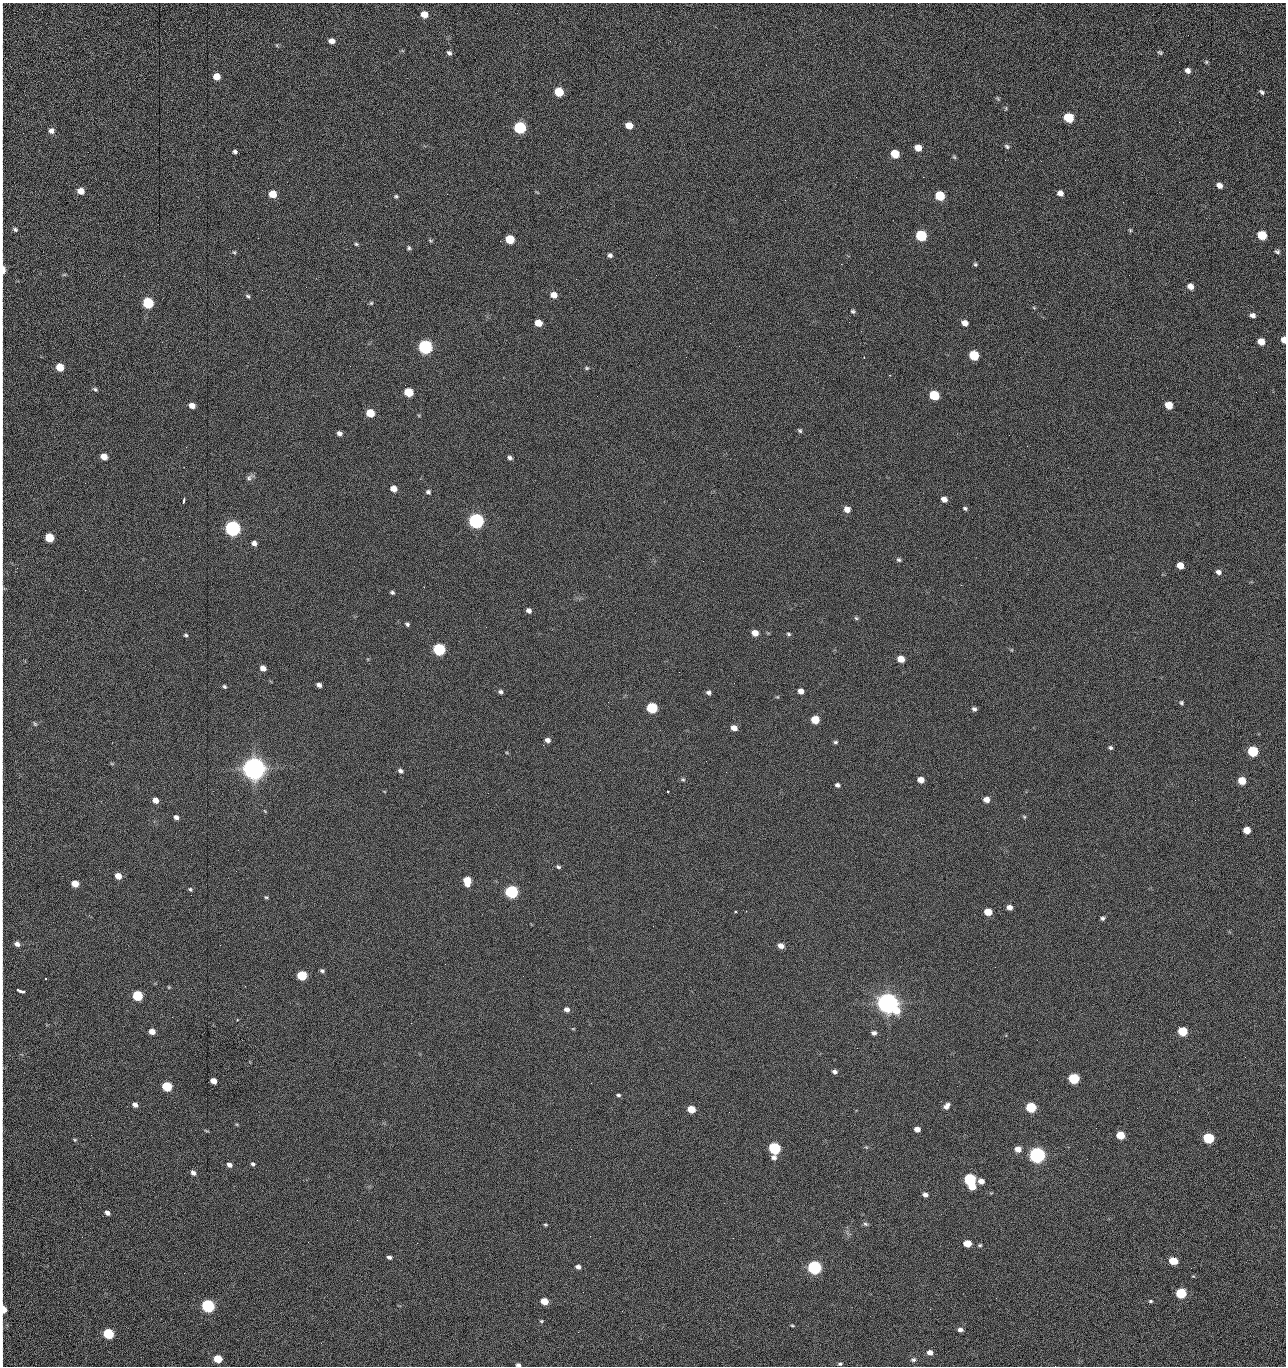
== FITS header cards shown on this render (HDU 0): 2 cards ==
NAXIS1  =                 1284 /fastest changing axis
NAXIS2  =                 1364 /next to fastest changing axis

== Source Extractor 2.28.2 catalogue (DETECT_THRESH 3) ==
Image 1284 x 1364 px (HDU 0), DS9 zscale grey, 1 PNG px = 1 image px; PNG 1288 x 1368 px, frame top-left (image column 1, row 1364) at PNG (2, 3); no overlay
Background 153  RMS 15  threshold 45.5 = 3 sigma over >= 5 px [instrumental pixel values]
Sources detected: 252; all 252 listed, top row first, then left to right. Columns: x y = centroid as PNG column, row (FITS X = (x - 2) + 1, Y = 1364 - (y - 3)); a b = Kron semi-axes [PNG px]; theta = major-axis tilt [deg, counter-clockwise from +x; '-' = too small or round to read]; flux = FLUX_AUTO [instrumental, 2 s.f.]
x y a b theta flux
424 14 6 6 - 1.3e+04
2 29 20 2 90 4.1e+03
1188 35 2 2 - 9.5e+02
332 41 6 5 - 5.6e+03
670 41 3 2 - 1.5e+03
277 45 6 3 72 1.1e+03
1160 52 7 5 -20 1.8e+03
2 53 22 2 90 4.0e+03
449 53 6 4 -38 2.5e+03
1206 62 6 5 - 1.4e+03
1188 70 6 5 - 4.6e+03
216 77 6 5 - 1.4e+04
559 92 6 6 - 4.1e+04
1262 92 6 4 -42 2.2e+03
2 95 16 2 90 3.0e+03
998 99 7 4 -46 1.3e+03
1006 108 6 3 73 1.3e+03
2 114 14 2 90 2.5e+03
1069 118 7 6 - 6.0e+04
1179 122 2 2 - 8.1e+02
629 125 6 5 - 1.4e+04
520 128 7 6 - 1.6e+05
51 131 6 6 - 4.8e+03
1007 146 7 6 - 2.3e+03
918 148 6 5 - 1.2e+04
235 151 4 4 - 2.2e+03
895 154 6 5 - 2.8e+04
954 157 6 4 -45 1.4e+03
1005 160 2 2 - 9.3e+02
1041 161 3 2 - 1.3e+03
856 177 3 2 - 1.5e+03
923 177 2 2 - 2.1e+04
1219 185 6 5 - 6.1e+03
2 186 19 2 90 3.5e+03
80 191 6 6 - 1.0e+04
1060 193 6 5 - 5.7e+03
272 194 6 5 - 2.0e+04
396 196 5 5 - 1.5e+03
940 196 6 6 - 5.1e+04
785 200 2 2 - 5.9e+02
1123 202 2 2 - 5.9e+02
2 203 10 2 90 1.9e+03
15 229 5 4 - 2.0e+03
1130 230 5 4 - 1.3e+03
1262 235 6 6 - 4.4e+04
921 236 7 6 - 1.0e+05
510 239 6 5 - 4.0e+04
431 240 6 4 -34 1.3e+03
356 244 5 4 - 1.5e+03
409 248 5 5 - 1.7e+03
234 252 5 4 - 1.3e+03
1277 252 7 6 - 2.1e+03
610 255 6 5 - 2.7e+03
841 264 2 2 - 1.9e+04
975 264 6 5 - 1.7e+03
3 270 11 3 88 1.7e+04
64 275 6 4 1 1.2e+03
1190 286 7 6 - 7.7e+03
306 287 2 2 - 4.7e+02
553 295 6 5 - 9.2e+03
248 296 6 4 -33 1.7e+03
148 303 6 6 - 1.0e+05
371 303 5 5 - 1.4e+03
1034 308 5 3 - 1.0e+03
853 311 6 5 - 1.9e+03
1253 315 6 5 - 4.0e+03
538 323 6 5 - 1.5e+04
710 323 2 2 - 2.2e+03
965 323 6 5 - 7.8e+03
2 328 15 2 90 2.9e+03
1284 340 6 4 -78 8.4e+03
1261 342 6 5 - 1.6e+04
425 347 7 6 - 3.0e+05
974 355 6 6 - 5.7e+04
864 358 3 2 - 6.5e+02
350 366 2 2 - 1.8e+03
60 367 6 5 - 2.4e+04
587 368 6 5 - 1.6e+03
95 389 7 5 -29 1.9e+03
408 392 6 5 - 3.7e+04
1256 392 2 2 - 8.3e+02
934 395 6 6 - 6.0e+04
2 397 19 2 90 3.1e+03
1169 405 6 5 - 1.9e+04
192 406 5 5 - 8.2e+03
370 413 6 5 - 2.9e+04
800 430 5 4 - 1.8e+03
2 432 14 2 90 2.8e+03
339 433 6 5 - 3.8e+03
1009 435 3 2 - 7.6e+02
186 447 2 2 - 1.9e+03
104 456 6 5 - 1.2e+04
510 458 5 5 - 2.7e+03
249 478 12 6 37 3.5e+03
85 483 2 2 - 5.6e+02
394 489 6 5 - 9.6e+03
428 492 5 5 - 2.4e+03
944 499 6 5 - 5.7e+03
184 501 5 2 - 1.9e+03
965 508 6 4 -22 1.8e+03
847 509 6 5 - 8.4e+03
2 516 10 2 90 1.7e+03
476 521 7 6 - 5.1e+05
233 528 7 6 - 5.4e+05
49 538 6 5 - 4.1e+04
2 541 10 2 90 1.9e+03
254 543 6 5 - 4.0e+03
899 560 6 5 - 1.9e+03
1180 565 6 5 - 1.3e+04
1218 572 6 5 - 3.9e+03
2 588 11 4 89 2.3e+03
392 592 5 4 - 2.0e+03
529 610 5 5 - 4.2e+03
2 612 14 2 90 2.4e+03
856 618 6 5 - 1.6e+03
407 624 5 4 - 1.9e+03
755 633 6 5 - 1.0e+04
789 634 6 4 -18 1.6e+03
186 635 5 5 - 1.6e+03
439 649 6 6 - 1.6e+05
901 659 6 5 - 1.4e+04
263 668 6 5 - 7.1e+03
679 672 2 2 - 1.6e+03
2 673 10 2 90 1.6e+03
319 685 5 4 - 3.9e+03
224 687 5 4 - 1.7e+03
801 691 5 5 - 6.2e+03
501 692 5 5 - 2.3e+03
709 692 6 5 - 2.7e+03
777 697 6 3 17 1.1e+03
1181 703 5 5 - 1.7e+03
652 708 6 6 - 8.6e+04
974 709 6 5 - 2.7e+03
815 720 6 5 - 2.7e+04
35 724 6 5 - 1.6e+03
734 728 6 5 - 7.6e+03
547 740 5 5 - 4.3e+03
836 742 6 5 - 1.9e+03
543 745 2 2 - 2.4e+03
1110 748 5 4 - 1.9e+03
1253 751 6 6 - 7.7e+04
2 752 11 2 90 2.1e+03
706 761 2 2 - 1.5e+03
254 769 8 7 - 2.0e+06
400 771 6 5 - 2.6e+03
726 772 2 2 - 1.8e+03
683 779 6 5 - 1.6e+03
921 780 6 5 - 1.0e+04
1242 781 6 5 - 2.5e+04
837 785 6 5 - 3.0e+03
668 791 3 2 - 1.4e+03
986 799 6 5 - 8.0e+03
155 800 5 5 - 6.5e+03
2 807 12 2 90 2.2e+03
265 811 6 3 -53 9.3e+02
176 817 5 4 - 3.6e+03
1024 817 5 4 - 1.3e+03
1247 830 5 5 - 1.5e+04
558 867 5 4 - 1.8e+03
118 876 6 5 - 1.2e+04
467 881 7 6 - 2.7e+04
75 884 6 5 - 1.6e+04
190 889 5 4 - 1.7e+03
511 892 6 6 - 2.4e+05
266 897 6 4 -28 1.3e+03
1009 907 5 5 - 5.8e+03
735 911 3 3 - 7.2e+03
988 912 6 5 - 1.9e+04
1103 918 5 5 - 2.1e+03
17 944 6 5 - 4.5e+03
781 946 6 5 - 6.7e+03
322 971 5 4 - 2.1e+03
302 975 6 5 - 6.1e+04
523 976 2 2 - 1.3e+03
169 987 5 4 - 1.0e+03
20 991 8 3 -22 6.2e+03
137 996 6 5 - 7.5e+04
888 1003 8 7 - 1.6e+06
567 1009 6 5 - 4.3e+03
237 1020 3 3 - 1.3e+03
411 1023 2 2 - 3.7e+03
573 1029 5 3 - 8.6e+02
152 1031 5 4 - 1.0e+04
1182 1031 6 5 - 4.8e+04
874 1033 5 4 - 3.5e+03
857 1048 2 2 - 8.6e+02
1245 1057 2 2 - 1.3e+03
834 1072 5 4 - 3.2e+03
1179 1076 2 2 - 1.7e+03
1074 1078 6 5 - 8.8e+04
213 1081 5 4 - 9.6e+03
167 1086 6 5 - 6.4e+04
618 1095 5 3 - 1.7e+03
2 1104 11 2 90 2.1e+03
135 1105 5 4 - 4.9e+03
946 1106 8 5 48 4.9e+03
1031 1107 6 5 - 7.3e+04
691 1109 6 5 - 2.1e+04
729 1112 2 2 - 6.7e+02
917 1129 5 4 - 6.9e+03
206 1131 8 2 -21 1.1e+03
91 1135 2 2 - 1.5e+03
1120 1135 6 5 - 3.1e+04
1208 1138 6 5 - 9.9e+04
75 1140 5 4 - 1.2e+03
866 1147 6 4 -43 1.2e+03
774 1148 7 6 - 1.5e+05
571 1149 2 2 - 6.2e+02
1018 1149 6 6 - 8.3e+03
2 1154 8 2 90 1.1e+03
1037 1155 6 6 - 6.3e+05
1087 1159 2 2 - 1.3e+03
253 1164 5 4 - 2.1e+03
229 1165 5 4 - 4.2e+03
193 1173 6 5 - 3.6e+03
970 1179 6 6 - 1.5e+05
981 1181 6 5 - 6.8e+03
972 1186 6 5 - 1.6e+04
925 1195 5 5 - 4.4e+03
107 1213 5 4 - 4.1e+03
865 1224 7 5 -27 2.0e+03
545 1225 5 4 - 1.3e+03
2 1233 27 2 90 4.6e+03
308 1242 2 2 - 1.2e+03
417 1243 2 2 - 3.6e+03
967 1243 6 5 - 1.9e+04
980 1245 5 4 - 1.3e+03
389 1257 5 4 - 2.8e+03
1173 1261 6 5 - 2.7e+04
578 1267 6 5 - 3.5e+03
814 1267 6 6 - 3.1e+05
2 1271 20 2 90 3.7e+03
1193 1276 5 3 - 8.9e+02
1181 1293 6 5 - 7.9e+04
996 1298 2 2 - 1.9e+03
544 1301 6 5 - 1.8e+04
1150 1301 4 3 - 1.6e+03
208 1306 6 5 - 2.4e+05
3 1309 6 4 -85 2.0e+04
622 1311 2 2 - 5.3e+02
541 1321 5 4 - 1.3e+03
792 1325 4 3 - 1.2e+03
960 1330 5 4 - 3.9e+03
578 1332 2 2 - 2.5e+03
108 1334 6 5 - 9.2e+04
2 1343 26 2 90 4.7e+03
930 1352 5 5 - 6.8e+03
218 1359 6 5 - 2.9e+04
913 1360 7 5 8 2.2e+03
840 1364 6 4 0 1.6e+03
518 1365 4 3 - 2.5e+03
1055 1366 2 2 - 1.3e+03
At the frame edge (FLAGS 8, measured only in part): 28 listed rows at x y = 2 29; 2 53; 2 95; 2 114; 2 186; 2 203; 3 270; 2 328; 1284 340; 2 397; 2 432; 2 516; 2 541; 2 588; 2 612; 2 673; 2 752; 2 807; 17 944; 20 991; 2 1104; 2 1154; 2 1233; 2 1271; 3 1309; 2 1343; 518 1365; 1055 1366

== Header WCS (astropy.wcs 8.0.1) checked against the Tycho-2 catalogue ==
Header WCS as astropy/WCSLIB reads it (CRVAL/CRPIX/CD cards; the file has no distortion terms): RA---TAN/DEC--TAN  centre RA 15:41:40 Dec +52:00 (235.42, +51.99 deg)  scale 1.26 arcsec/px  FOV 26.9' x 28.5'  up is +92 deg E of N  parity flipped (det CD > 0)
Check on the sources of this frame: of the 60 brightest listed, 10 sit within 2.0 arcsec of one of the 11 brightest Tycho-2 stars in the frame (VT <= 12.29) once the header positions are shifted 0.54 arcsec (0.34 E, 0.42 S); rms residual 0.84 arcsec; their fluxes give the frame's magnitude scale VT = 25.21 - 2.5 log10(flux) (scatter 0.13 mag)
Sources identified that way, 10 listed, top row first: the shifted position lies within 2.0 arcsec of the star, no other Tycho-2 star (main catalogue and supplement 1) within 4.0 arcsec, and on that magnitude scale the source's flux lands within +1.5 / -3 mag of the star's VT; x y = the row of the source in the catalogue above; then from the Tycho-2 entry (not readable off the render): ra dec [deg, ICRS J2000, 3 dp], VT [Tycho-2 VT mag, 2 dp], TYC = Tycho-2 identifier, HIP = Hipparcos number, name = IAU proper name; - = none
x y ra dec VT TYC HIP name
425 347 235.614 +52.064 11.61 3489-1132-1 - -
476 521 235.514 +52.049 11.19 3489-1407-1 - -
233 528 235.515 +52.133 11.12 3489-1380-1 - -
254 769 235.378 +52.130 9.31 3489-1322-1 76850 -
511 892 235.303 +52.042 11.52 3489-958-1 - -
888 1003 235.232 +51.912 9.59 3489-824-1 - -
1037 1155 235.143 +51.862 10.97 3489-1016-1 - -
970 1179 235.131 +51.886 12.29 3489-908-1 - -
814 1267 235.084 +51.941 11.45 3489-1346-1 - -
208 1306 235.075 +52.152 11.74 3489-912-1 - -